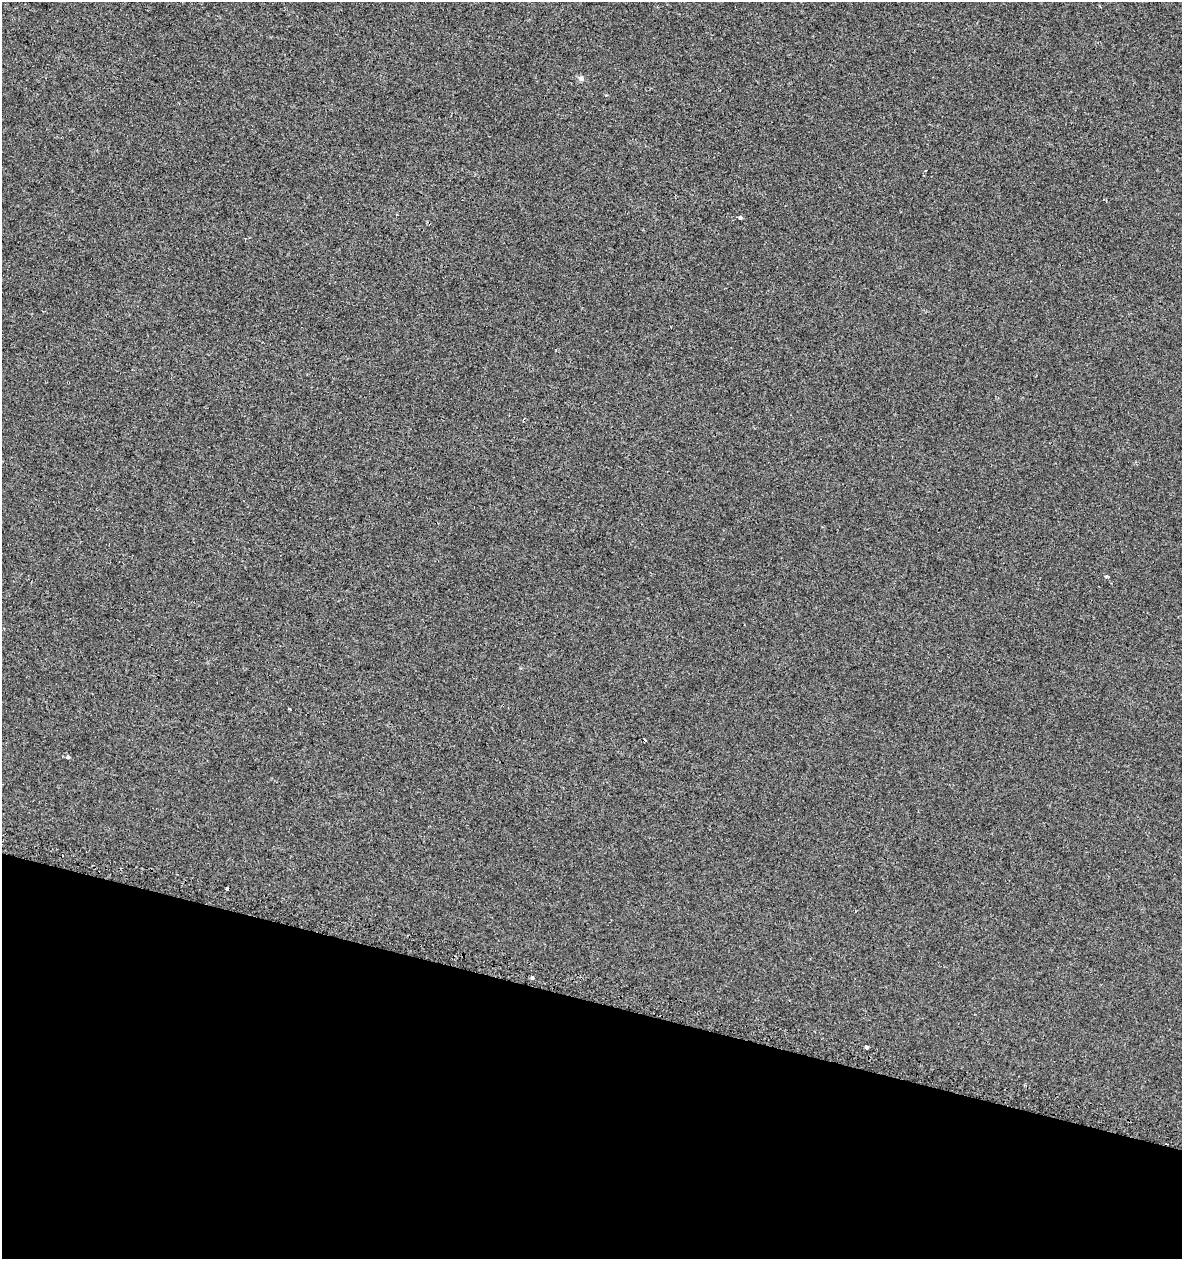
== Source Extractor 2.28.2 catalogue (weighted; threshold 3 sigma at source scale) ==
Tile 15 of 4 x 4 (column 3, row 4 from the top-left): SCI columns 2692-3871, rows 43-1299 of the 5318 x 5112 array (HDU 1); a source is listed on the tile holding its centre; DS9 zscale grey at full resolution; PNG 1184 x 1261 px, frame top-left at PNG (2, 2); no overlay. Shown black and unused: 20% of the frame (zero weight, under 2 of 3 exposures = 3% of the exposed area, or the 3 px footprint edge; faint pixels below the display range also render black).
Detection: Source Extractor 2.28.2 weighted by HDU 2 'WHT'; one run over the whole footprint, this tile lists its part. Background 0.00179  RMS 0.0054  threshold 0.0245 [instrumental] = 3 sigma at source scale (4.5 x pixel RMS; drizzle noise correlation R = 1.50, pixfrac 1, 0.0396/0.0396 arcsec/px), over >= 5 px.
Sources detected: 11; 3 cosmic-ray / hot-pixel residue — not listed; the other 8 listed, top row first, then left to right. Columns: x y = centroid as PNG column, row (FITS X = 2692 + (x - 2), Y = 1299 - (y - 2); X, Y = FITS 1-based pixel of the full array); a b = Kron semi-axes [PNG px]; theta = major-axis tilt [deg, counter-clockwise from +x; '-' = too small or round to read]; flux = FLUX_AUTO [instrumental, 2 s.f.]
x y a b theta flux
581 78 8 6 -37 1.6
396 215 3 2 - 0.48
740 218 3 3 - 1.6
1107 576 4 3 - 1.6
68 757 5 4 - 0.63
227 889 3 3 - 8.6
532 977 3 3 - 20
866 1047 3 3 - 8.8
Overlapping masked pixels (flux is a lower limit): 1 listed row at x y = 227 889